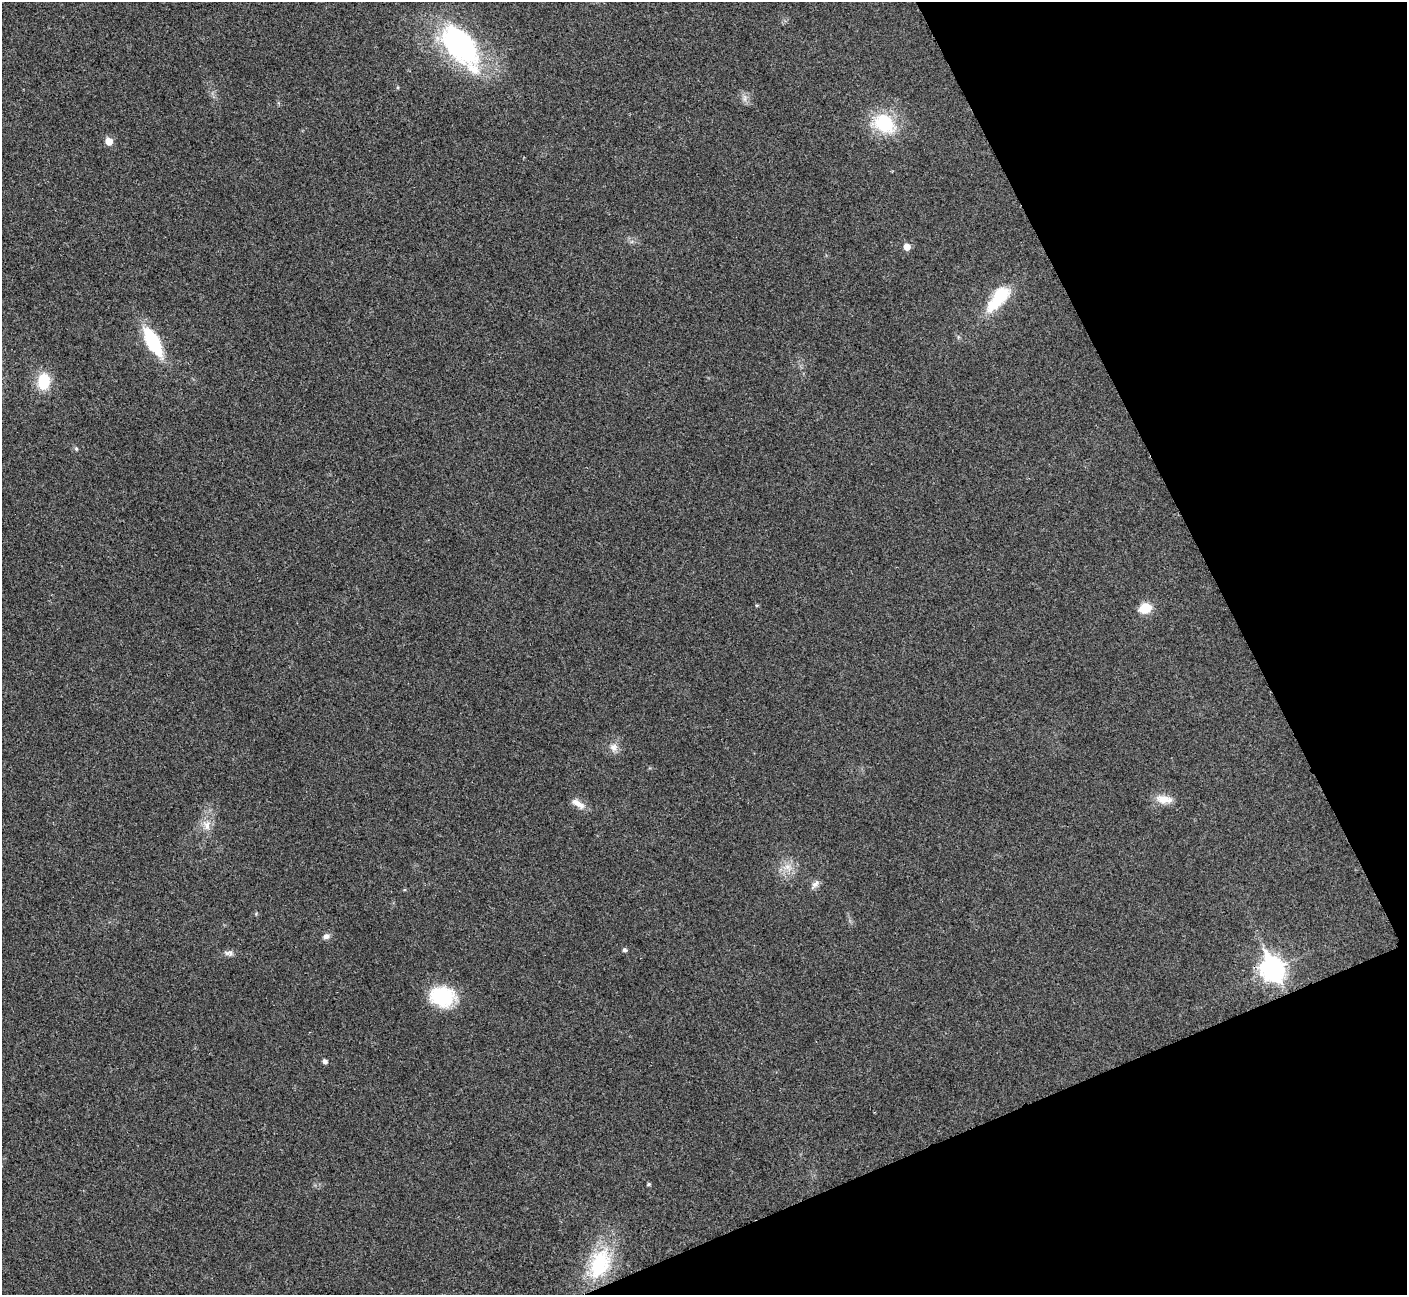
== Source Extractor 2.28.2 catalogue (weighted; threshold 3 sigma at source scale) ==
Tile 12 of 4 x 4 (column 4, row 3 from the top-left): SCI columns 4221-5625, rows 1452-2744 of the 5633 x 5621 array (HDU 1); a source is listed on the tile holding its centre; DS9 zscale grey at full resolution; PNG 1409 x 1297 px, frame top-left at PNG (2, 2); no overlay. Shown black and unused: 21% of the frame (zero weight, under 3 of 4 exposures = <1% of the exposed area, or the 3 px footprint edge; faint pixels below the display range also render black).
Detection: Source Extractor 2.28.2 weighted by HDU 2 'WHT'; one run over the whole footprint, this tile lists its part. Background 0.0382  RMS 0.006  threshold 0.0272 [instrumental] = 3 sigma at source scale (4.5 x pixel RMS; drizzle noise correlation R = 1.50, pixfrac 1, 0.05/0.05 arcsec/px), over >= 5 px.
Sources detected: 27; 2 inside a brighter listed object's ellipse — not listed separately; the other 25 listed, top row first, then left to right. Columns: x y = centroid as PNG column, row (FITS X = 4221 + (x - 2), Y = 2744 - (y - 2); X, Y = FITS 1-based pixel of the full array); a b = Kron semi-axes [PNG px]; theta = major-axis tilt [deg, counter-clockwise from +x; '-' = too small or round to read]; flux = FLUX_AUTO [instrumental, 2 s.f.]
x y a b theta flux
460 45 53 30 -49 110
745 98 7 4 72 1.6
884 123 26 20 -41 30
109 141 6 5 - 8.5
907 247 5 5 - 6.2
998 298 37 15 51 26
153 341 26 11 -61 43
44 381 19 13 86 17
76 449 5 5 - 0.84
757 605 4 4 - 0.64
1145 608 13 10 15 11
613 747 12 11 - 4
1164 799 24 10 -8 7.2
580 805 17 8 -35 4.4
207 825 15 9 -67 5
787 867 9 7 7 3.5
815 884 15 6 51 2.6
326 936 8 6 14 2.4
625 950 5 5 - 1.3
229 953 12 6 -4 2.3
1272 969 10 8 -64 390
442 997 30 22 -8 30
325 1061 5 4 - 2
649 1184 4 3 - 0.92
600 1264 41 25 65 39